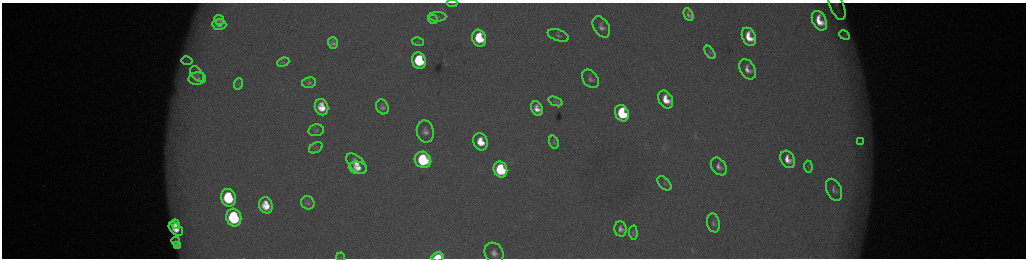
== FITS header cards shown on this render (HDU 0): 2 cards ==
NAXIS1  =                 2048 /fastest changing axis
NAXIS2  =                  512 /next to fastest changing axis

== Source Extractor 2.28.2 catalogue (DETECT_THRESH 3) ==
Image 2048 x 512 px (HDU 0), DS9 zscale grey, zoomed out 1/2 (1 PNG px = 2 x 2 image px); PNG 1028 x 260 px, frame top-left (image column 1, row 511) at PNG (2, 3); each listed source drawn as its Kron ellipse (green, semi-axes under 4 px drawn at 4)
Background 178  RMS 2.1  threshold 6.26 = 3 sigma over >= 5 px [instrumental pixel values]
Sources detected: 65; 5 cannot appear on this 1/2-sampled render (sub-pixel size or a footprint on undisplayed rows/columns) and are neither listed nor drawn; the other 60 listed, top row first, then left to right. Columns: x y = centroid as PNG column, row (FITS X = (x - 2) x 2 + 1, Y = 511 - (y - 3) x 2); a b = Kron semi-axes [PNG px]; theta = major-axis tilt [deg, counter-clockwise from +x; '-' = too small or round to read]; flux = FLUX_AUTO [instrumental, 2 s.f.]
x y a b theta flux
452 3 5 2 - 300
837 5 15 7 -67 2500
689 15 7 4 -65 1700
437 17 9 4 0 1000
433 19 5 3 - 550
219 20 5 4 - 1200
819 21 10 6 -63 11000
219 24 7 5 -4 2800
601 27 11 7 -58 3200
558 35 11 5 -20 1600
844 35 5 3 - 480
749 37 9 6 -64 11000
479 38 8 6 -71 22000
418 42 6 3 -12 480
333 43 6 5 - 1800
710 52 7 4 -55 810
187 61 6 2 -11 640
419 61 8 7 - 33000
283 62 6 4 23 690
748 69 11 7 -60 4400
197 74 9 5 -52 1300
197 79 9 6 5 1700
590 79 10 7 -53 2100
309 83 7 5 11 1300
238 84 6 3 69 570
666 99 9 6 -63 9800
555 101 7 3 -21 720
321 107 8 6 -76 9800
382 107 8 6 -63 2100
537 109 7 5 -64 5000
622 113 8 6 -65 39000
316 130 7 6 - 1200
425 132 11 8 -78 3100
480 142 9 7 -69 11000
554 142 6 4 -72 880
861 142 4 2 - 370
316 148 7 5 30 850
788 159 9 6 -60 6600
423 160 8 8 - 57000
356 164 12 7 -46 6700
719 166 10 7 -54 3000
808 167 6 3 -87 480
358 168 9 6 -11 6100
500 169 8 6 -67 49000
664 183 9 5 -46 990
834 190 11 7 -66 2200
228 198 9 7 -74 34000
308 203 7 6 - 1400
266 205 8 6 -72 10000
234 217 9 7 -73 59000
713 223 9 6 -78 1600
176 224 5 4 - 3700
176 229 8 5 -40 8000
621 229 7 6 - 3100
633 233 7 4 -88 890
176 241 4 2 - 650
177 246 4 3 - 1100
494 253 11 9 -60 4100
341 257 4 3 - 440
438 257 6 4 14 27000
At the frame edge (FLAGS 8, measured only in part): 3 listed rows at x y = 452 3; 837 5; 438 257
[5 sub-pixel or undisplayed-footprint detections neither listed nor drawn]